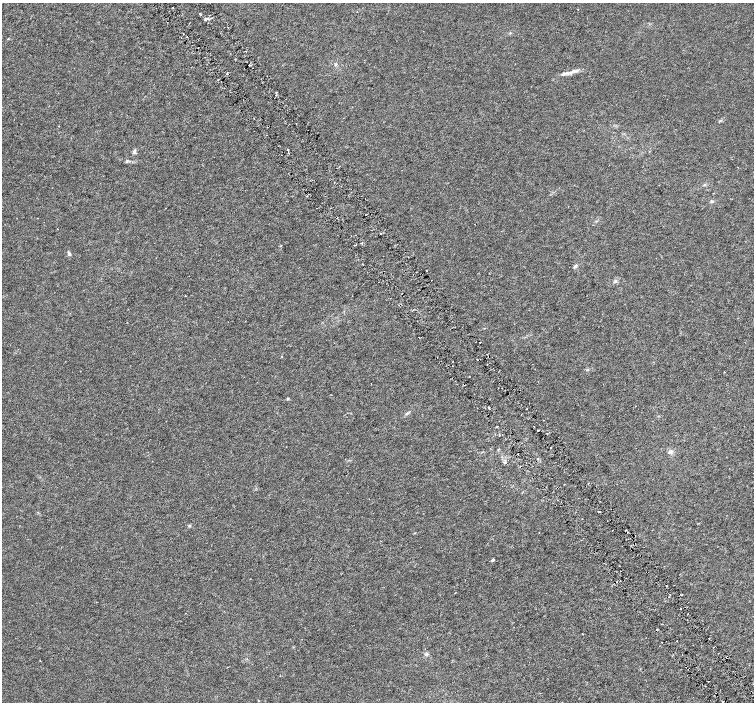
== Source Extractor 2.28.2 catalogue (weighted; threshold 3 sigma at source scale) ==
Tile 6 of 4 x 4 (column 2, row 2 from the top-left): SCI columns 1510-3012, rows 3004-4403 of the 6019 x 5941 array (HDU 1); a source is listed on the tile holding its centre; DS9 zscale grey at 2 x 2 block average (1 PNG px = mean of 2 x 2 image px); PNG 756 x 704 px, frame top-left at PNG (2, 3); no overlay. Shown black and unused: <1% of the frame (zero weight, under 3 of 6 exposures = <1% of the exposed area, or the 3 px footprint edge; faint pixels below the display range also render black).
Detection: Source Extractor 2.28.2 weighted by HDU 2 'WHT'; one run over the whole footprint, this tile lists its part. Background 0.00144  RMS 0.0017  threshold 0.00707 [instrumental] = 3 sigma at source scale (4.09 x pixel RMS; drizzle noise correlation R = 1.36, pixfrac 0.8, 0.0396/0.0396 arcsec/px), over >= 5 px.
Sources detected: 54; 6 cosmic-ray / hot-pixel residue — not listed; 1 inside a brighter listed object's ellipse — not listed separately; the other 47 listed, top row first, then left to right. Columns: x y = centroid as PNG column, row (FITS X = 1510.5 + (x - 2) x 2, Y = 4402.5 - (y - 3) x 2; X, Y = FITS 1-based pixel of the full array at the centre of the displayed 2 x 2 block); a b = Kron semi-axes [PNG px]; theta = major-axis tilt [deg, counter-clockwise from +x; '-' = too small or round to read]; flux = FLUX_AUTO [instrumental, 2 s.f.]
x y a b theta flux
199 14 3 2 - 0.26
206 19 5 3 - 0.75
510 33 3 3 - 0.27
183 34 2 2 - 0.16
8 39 3 2 - 0.23
246 51 2 2 - 0.33
575 71 13 4 18 2
227 74 3 2 - 0.28
276 92 2 2 - 0.31
254 118 2 2 - 0.22
720 121 4 3 - 0.39
134 152 7 4 81 0.83
127 161 3 3 - 0.43
712 201 5 4 - 0.61
366 214 2 2 - 0.17
380 233 2 2 - 0.42
69 253 6 3 -60 0.66
575 266 5 4 - 0.75
427 271 2 2 - 0.18
615 281 5 4 - 0.67
186 296 2 2 - 0.18
419 337 2 2 - 0.18
480 342 2 2 - 0.2
477 359 2 2 - 0.18
587 370 3 3 - 0.33
288 399 4 3 - 0.38
489 408 2 2 - 0.65
407 414 4 2 - 0.36
497 426 2 2 - 0.25
538 430 2 2 - 0.27
550 447 2 2 - 0.29
670 452 7 5 27 1.1
504 462 4 3 - 0.44
599 512 2 2 - 0.25
189 526 4 3 - 0.48
625 530 2 2 - 0.22
627 532 2 2 - 0.15
414 533 2 2 - 0.3
492 560 3 2 - 0.91
455 593 2 2 - 0.14
682 595 2 2 - 0.16
185 613 2 2 - 0.14
709 639 2 2 - 0.16
677 641 2 2 - 0.19
662 642 2 2 - 0.14
426 654 5 4 - 0.71
727 657 2 2 - 0.22
Overlapping masked pixels (flux is a lower limit): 1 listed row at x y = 727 657
Diffuse or blended objects may show on this block-average render without a row.